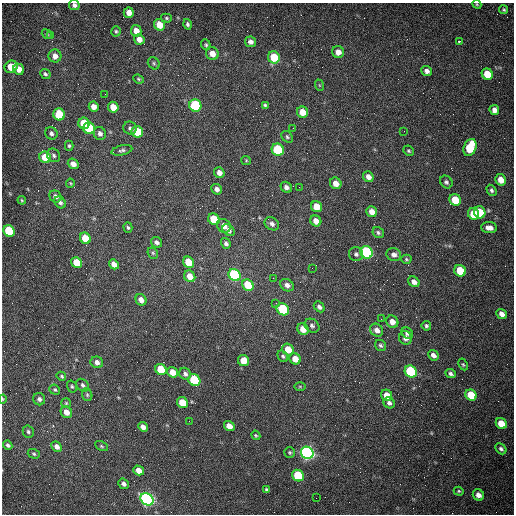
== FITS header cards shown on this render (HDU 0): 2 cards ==
NAXIS1  =                  512 /fastest changing axis
NAXIS2  =                  512 /next to fastest changing axis

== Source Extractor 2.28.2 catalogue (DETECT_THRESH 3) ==
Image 512 x 512 px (HDU 0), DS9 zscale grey, 1 PNG px = 1 image px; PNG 516 x 516 px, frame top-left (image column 1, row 512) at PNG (2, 3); each listed source drawn as its Kron ellipse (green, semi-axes under 4 px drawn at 4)
Background 1500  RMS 23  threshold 68.3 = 3 sigma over >= 5 px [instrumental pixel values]
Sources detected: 161; all 161 listed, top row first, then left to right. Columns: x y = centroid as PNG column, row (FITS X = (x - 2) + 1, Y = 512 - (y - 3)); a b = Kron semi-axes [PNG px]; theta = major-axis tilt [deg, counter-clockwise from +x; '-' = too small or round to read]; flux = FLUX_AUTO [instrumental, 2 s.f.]
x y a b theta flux
477 4 5 4 - 1600
74 5 5 5 - 4700
504 10 5 4 - 2400
129 13 5 5 - 11000
166 18 5 4 - 2300
188 24 5 4 - 2900
159 25 6 5 - 22000
116 31 5 4 - 2300
136 31 6 5 - 13000
47 34 5 4 - 1900
51 36 3 3 - 1700
139 39 5 5 - 9800
459 41 3 3 - 6100
250 42 5 5 - 6100
206 45 5 4 - 2300
338 52 6 5 - 12000
212 53 7 6 - 13000
55 56 6 6 - 9500
274 57 6 6 - 40000
154 63 6 5 - 2700
11 67 6 6 - 35000
19 69 6 5 - 15000
427 71 5 5 - 6500
45 74 5 4 - 3300
487 74 6 5 - 33000
138 79 5 4 - 2100
319 85 6 4 -71 1700
105 94 2 2 - 730
195 105 6 6 - 150000
265 105 4 3 - 2400
94 107 5 5 - 10000
113 107 5 5 - 21000
494 110 5 4 - 8300
302 112 6 5 - 20000
59 114 6 5 - 66000
84 123 6 5 - 45000
89 128 6 5 - 110000
130 128 7 6 - 3600
293 128 2 2 - 650
404 131 2 2 - 590
137 132 6 5 - 49000
51 133 6 6 - 4400
100 133 7 6 - 6300
287 137 7 5 -46 2700
69 146 5 4 - 2500
470 147 9 6 68 70000
122 150 10 5 13 3900
278 150 6 6 - 110000
409 151 5 5 - 2300
54 155 7 6 - 3900
45 157 6 5 - 33000
246 160 5 4 - 1600
73 164 5 5 - 9600
219 173 5 5 - 8000
368 177 5 5 - 8800
501 180 6 5 - 16000
446 182 7 5 -46 3700
70 183 4 4 - 1600
336 183 6 5 - 12000
286 187 6 5 - 5600
299 187 2 2 - 1000
217 189 6 5 - 5500
491 190 6 4 -57 3100
55 196 6 5 - 6100
22 200 4 3 - 1700
455 200 6 5 - 39000
60 202 6 5 - 3900
317 207 6 5 - 25000
372 212 5 5 - 11000
480 212 6 5 - 50000
474 214 6 5 - 40000
214 219 6 5 - 42000
316 221 6 5 - 11000
272 224 8 6 -32 5100
224 226 7 6 - 12000
128 228 5 4 - 2100
489 228 8 5 -6 9300
229 230 7 5 -44 5500
9 231 6 5 - 100000
378 232 6 5 - 3300
85 238 6 5 - 37000
157 242 6 5 - 5100
226 243 5 4 - 4000
366 252 6 6 - 280000
153 253 6 5 - 2200
356 254 7 7 - 4500
394 255 7 6 - 6500
406 259 5 4 - 2100
189 262 6 5 - 41000
77 263 6 5 - 32000
114 264 5 4 - 11000
312 268 2 2 - 670
460 271 6 5 - 44000
235 275 6 5 - 200000
190 276 6 5 - 16000
273 278 2 2 - 730
414 282 6 5 - 8300
248 285 6 5 - 50000
287 285 7 5 -34 7300
141 300 6 5 - 8400
276 303 3 3 - 1600
319 307 6 4 -46 4700
283 309 7 5 -37 110000
502 314 5 4 - 8000
381 319 2 2 - 860
392 322 6 5 - 12000
312 326 8 6 -35 4200
426 326 5 4 - 2900
303 329 6 5 - 16000
377 330 7 6 - 9000
407 333 6 5 - 4800
405 338 7 6 - 7600
381 345 6 5 - 3300
288 349 6 5 - 26000
433 355 6 4 -40 6800
283 356 6 5 - 3100
295 359 6 5 - 16000
243 361 6 5 - 21000
97 362 6 6 - 7300
463 364 6 4 -62 2100
161 369 6 5 - 49000
172 372 6 5 - 16000
411 372 6 5 - 170000
185 374 6 5 - 4300
451 374 5 4 - 3900
61 376 5 4 - 2500
194 380 6 5 - 100000
83 385 7 5 -45 3700
300 386 6 4 0 1700
72 387 6 4 -72 2500
55 390 5 5 - 2100
87 395 6 5 - 2400
387 395 6 5 - 20000
471 395 6 5 - 49000
3 399 4 4 - 1500
39 399 6 6 - 4700
66 403 5 5 - 1900
182 403 6 5 - 28000
389 403 6 5 - 4200
66 412 6 5 - 13000
189 421 2 2 - 650
501 423 6 5 - 26000
229 426 5 5 - 13000
143 427 5 4 - 8400
28 432 6 5 - 3200
256 435 5 4 - 2100
8 445 5 4 - 3900
101 446 7 4 -28 2200
57 447 6 4 -48 8000
501 449 6 4 -47 3900
290 452 5 5 - 2400
307 453 6 6 - 720000
34 454 6 4 -18 2500
139 470 5 4 - 13000
298 476 6 5 - 92000
124 484 6 5 - 4700
266 490 4 3 - 3100
459 491 5 4 - 1900
478 495 6 5 - 8900
316 498 2 2 - 3400
147 499 7 5 -40 590000
At the frame edge (FLAGS 8, measured only in part): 3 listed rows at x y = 477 4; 74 5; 3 399